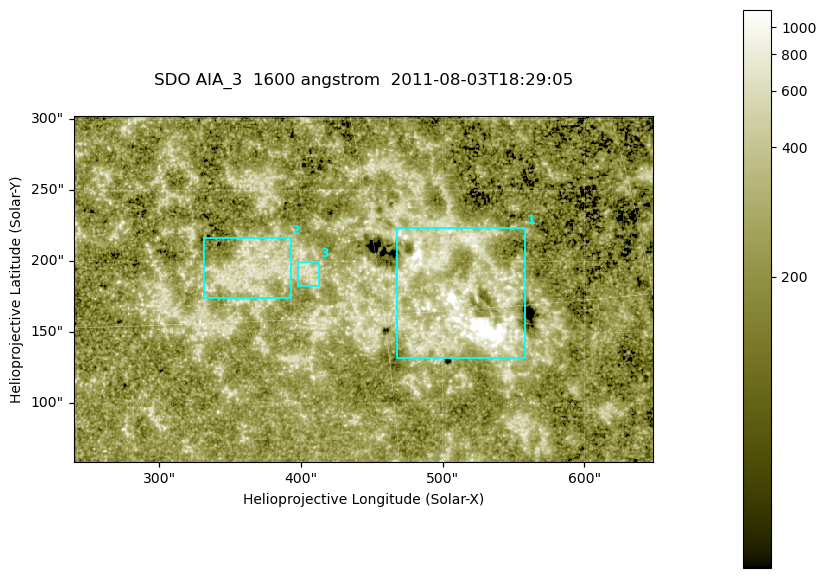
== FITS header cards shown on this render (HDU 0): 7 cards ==
TELESCOP= 'SDO     '           /
INSTRUME= 'AIA_3   '           /
WAVELNTH=                 1600 /
WAVEUNIT= 'angstrom'           /
DATE-OBS= '2011-08-03T18:29:05.120' /
CTYPE1  = 'HPLN-TAN'           /
CTYPE2  = 'HPLT-TAN'           /

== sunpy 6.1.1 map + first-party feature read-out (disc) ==
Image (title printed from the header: SDO AIA_3  1600 angstrom  2011-08-03T18:29:05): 670 x 401 px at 0.609 arcsec/px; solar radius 946 arcsec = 1552 px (partial field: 3.5% of the solar disc is inside the frame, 100% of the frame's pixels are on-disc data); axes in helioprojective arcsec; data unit not stated in the header (colour bar unlabelled)
Pointing: header CRPIX1/2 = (2047.81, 2050.03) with CRVAL1/2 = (0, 0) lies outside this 670 x 401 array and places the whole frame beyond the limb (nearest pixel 1.38 R_sun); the SolarSoft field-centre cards XCEN/YCEN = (443.9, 180.5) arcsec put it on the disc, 1980 arcsec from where CRPIX/CRVAL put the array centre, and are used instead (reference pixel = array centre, CRVAL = XCEN/YCEN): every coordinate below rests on XCEN/YCEN
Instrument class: DISC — disc imager (sunpy class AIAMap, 1600 A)
Bright regions (active regions / flare kernels): reference = the on-disc median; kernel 5 px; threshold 5 sigma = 337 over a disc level ~220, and >= 1.15x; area >= 268 px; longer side >= 5 px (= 3 arcsec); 3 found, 3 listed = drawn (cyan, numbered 1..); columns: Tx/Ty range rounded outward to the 2 arcsec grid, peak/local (2 s.f.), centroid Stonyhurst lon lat
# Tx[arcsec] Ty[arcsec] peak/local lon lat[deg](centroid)
1 466..558 132..224 17 +34 +15
2 332..394 174..216 3.4 +24 +17
3 396..414 182..200 3.2 +26 +17